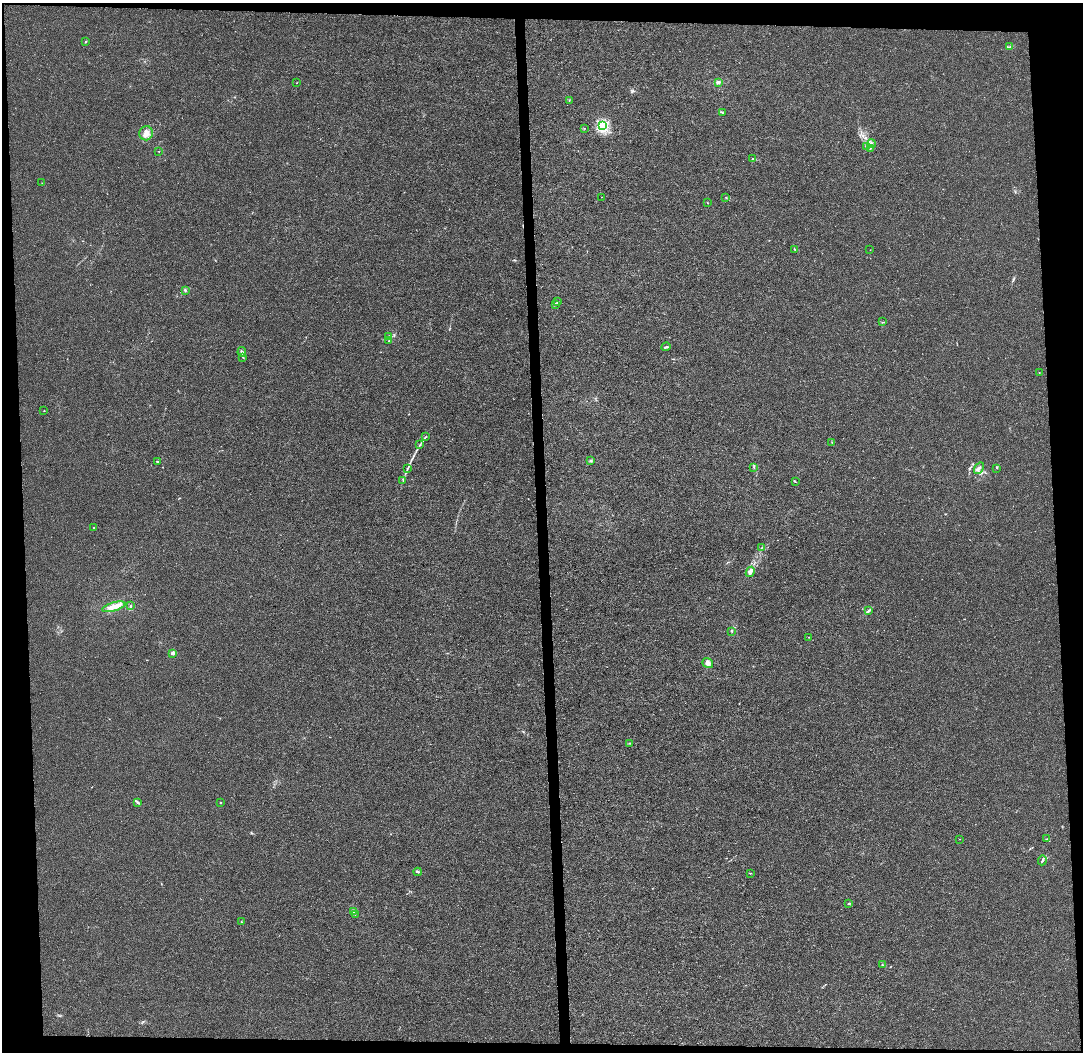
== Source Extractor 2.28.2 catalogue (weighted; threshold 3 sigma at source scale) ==
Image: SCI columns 72-4394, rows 9-4207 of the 4465 x 4207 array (HDU 1 of 3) = the unmasked area's bounding box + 8 px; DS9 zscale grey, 4 x 4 block average (1 PNG px = mean of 4 x 4 image px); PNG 1085 x 1054 px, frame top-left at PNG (2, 3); each listed source drawn as its Kron ellipse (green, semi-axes under 4 px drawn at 4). Shown black and unused: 8% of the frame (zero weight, under 3 of 4 exposures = <1% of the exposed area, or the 3 px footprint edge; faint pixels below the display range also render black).
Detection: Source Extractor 2.28.2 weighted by HDU 2 'WHT'. Background 6.43e-04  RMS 0.0028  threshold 0.0126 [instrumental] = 3 sigma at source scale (4.5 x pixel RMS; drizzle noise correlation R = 1.50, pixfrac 1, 0.0396/0.0396 arcsec/px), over >= 5 px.
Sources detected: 69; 1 coinciding with a brighter row at this scale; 3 inside a brighter listed object's ellipse — not listed separately; the other 65 listed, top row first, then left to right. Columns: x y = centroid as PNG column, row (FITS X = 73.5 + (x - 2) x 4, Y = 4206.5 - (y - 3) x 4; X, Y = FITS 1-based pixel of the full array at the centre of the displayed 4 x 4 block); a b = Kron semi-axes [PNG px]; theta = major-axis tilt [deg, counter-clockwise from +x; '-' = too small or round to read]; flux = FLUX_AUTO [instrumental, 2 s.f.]
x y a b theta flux
86 41 2 2 - 0.97
1010 47 3 2 - 1
718 82 2 2 - 5.2
297 83 2 2 - 1.2
569 100 2 2 - 0.73
722 113 2 2 - 1.1
603 126 2 2 - 210
584 128 2 2 - 0.47
146 133 7 7 - 9.4
871 143 4 4 - 5.4
867 147 2 2 - 0.95
870 148 3 2 - 2.4
159 151 2 2 - 0.6
753 158 2 2 - 0.96
42 183 2 2 - 0.41
602 197 2 2 - 0.46
726 198 2 2 - 0.67
707 203 3 2 - 0.7
795 249 3 2 - 1
870 250 2 2 - 0.25
185 290 2 2 - 1.6
558 302 2 2 - 0.98
556 305 2 2 - 1.2
882 322 3 2 - 0.78
389 336 2 2 - 0.65
389 341 2 2 - 0.48
666 347 5 2 - 2.4
242 352 5 2 - 2.5
243 357 2 2 - 0.8
1039 373 2 2 - 1.4
44 411 2 2 - 1.6
426 436 2 2 - 0.78
832 442 2 2 - 0.48
420 444 2 2 - 1.1
591 460 2 2 - 2.4
157 462 2 2 - 5
754 467 2 2 - 0.84
408 468 2 2 - 1.2
979 468 6 2 54 4
997 468 2 2 - 0.72
403 480 2 2 - 0.63
795 482 3 2 - 1.2
94 528 2 2 - 0.94
761 548 3 2 - 1.3
750 572 5 3 - 7.1
131 606 4 2 - 1.4
114 607 12 3 16 19
868 611 3 2 - 2.5
732 632 2 2 - 0.78
809 637 2 2 - 0.34
173 653 2 2 - 16
708 663 6 4 -37 6.6
630 743 3 2 - 1.2
138 802 4 2 - 2.3
221 803 2 2 - 1.3
960 839 2 2 - 0.64
1047 839 2 2 - 0.51
1042 860 5 2 - 3.4
418 872 4 2 - 1.7
750 873 2 2 - 0.58
848 904 2 2 - 1
353 911 2 2 - 18
355 915 2 2 - 0.71
242 922 2 2 - 0.95
882 965 3 2 - 1.1
Diffuse or blended objects may show on this block-average render without a row.